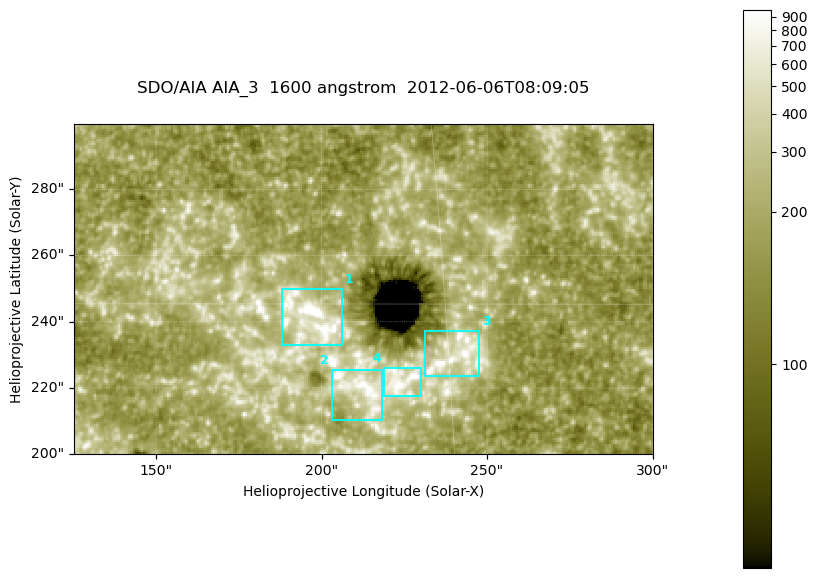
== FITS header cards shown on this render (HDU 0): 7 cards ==
TELESCOP= 'SDO/AIA '
INSTRUME= 'AIA_3   '
WAVELNTH=                 1600
WAVEUNIT= 'angstrom'
DATE-OBS= '2012-06-06T08:09:05.12'
CTYPE1  = 'HPLN-TAN'
CTYPE2  = 'HPLT-TAN'

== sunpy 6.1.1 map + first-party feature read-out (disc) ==
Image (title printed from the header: SDO/AIA AIA_3  1600 angstrom  2012-06-06T08:09:05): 287 x 164 px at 0.609 arcsec/px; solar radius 946 arcsec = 1552 px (partial field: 0.6% of the solar disc is inside the frame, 100% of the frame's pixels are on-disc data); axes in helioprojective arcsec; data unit not stated in the header (colour bar unlabelled)
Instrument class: DISC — disc imager (sunpy class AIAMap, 1600 A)
Bright regions (active regions / flare kernels): reference = the on-disc median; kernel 3 px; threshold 5 sigma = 339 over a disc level ~184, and >= 1.15x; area >= 47 px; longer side >= 3 px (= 1.8 arcsec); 4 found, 4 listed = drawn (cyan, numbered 1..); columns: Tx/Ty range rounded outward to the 2 arcsec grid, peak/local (2 s.f.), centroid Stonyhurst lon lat
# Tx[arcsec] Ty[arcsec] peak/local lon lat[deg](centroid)
1 188..206 232..250 9.1 +12 +15
2 202..220 210..226 6.5 +13 +13
3 230..248 224..238 5.9 +15 +14
4 218..230 216..226 6.7 +14 +14